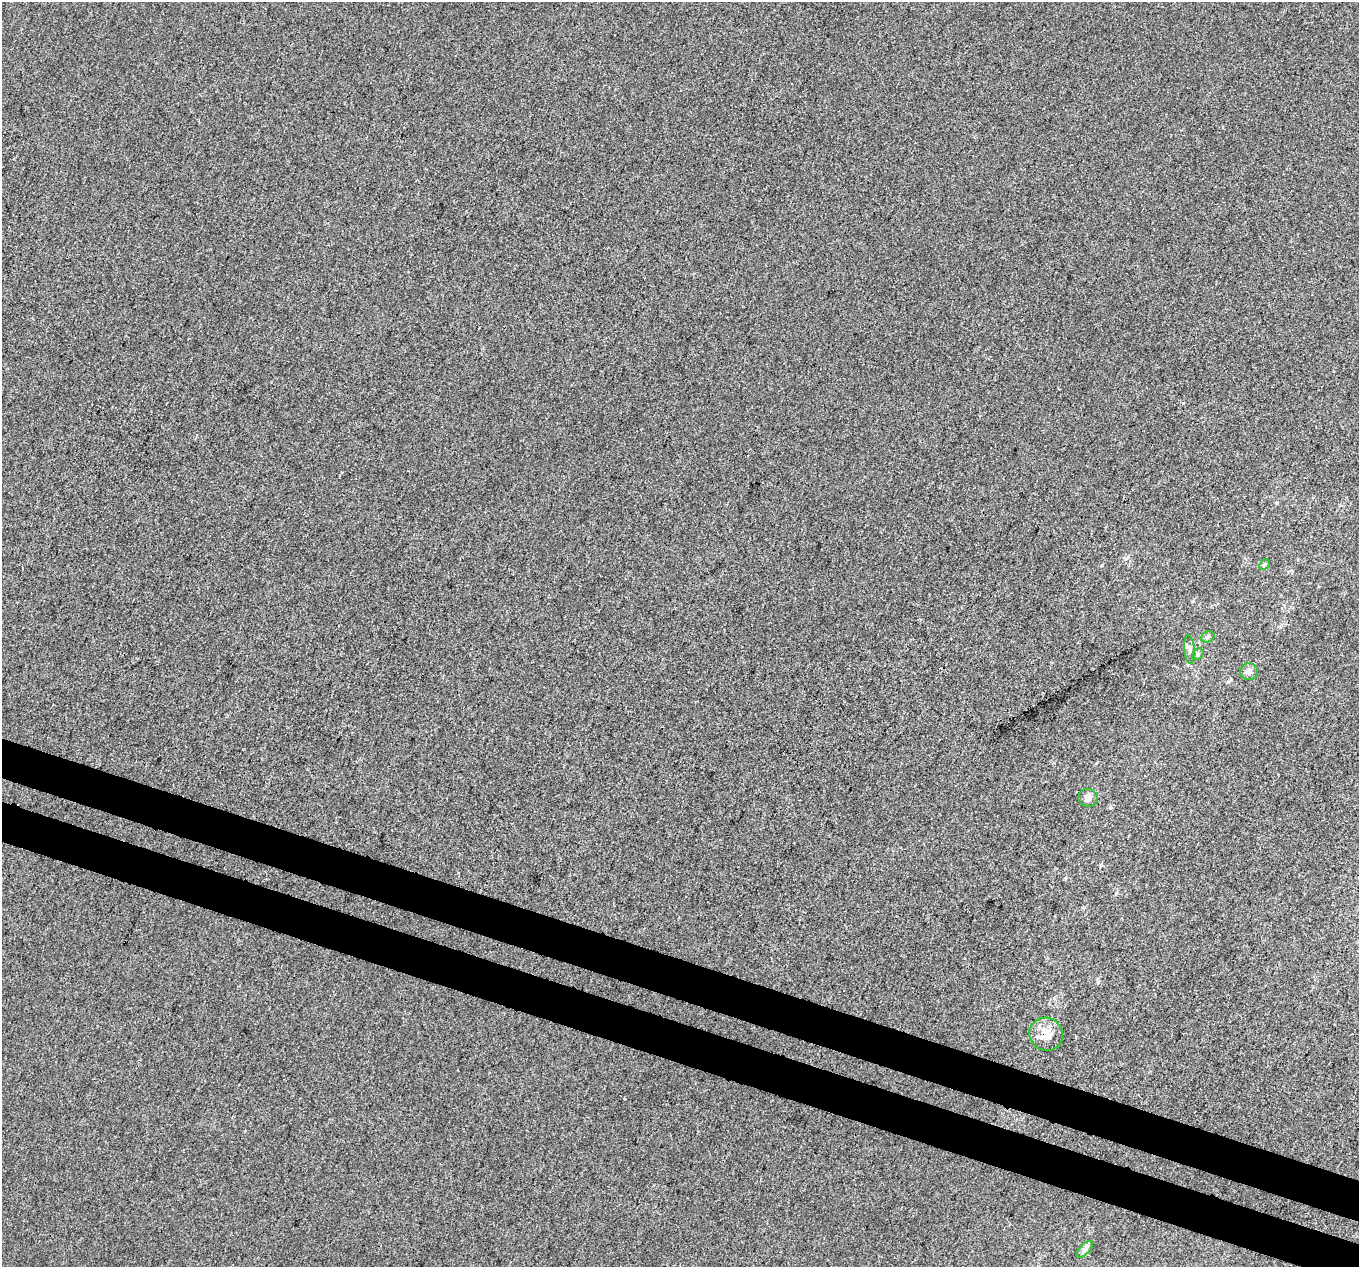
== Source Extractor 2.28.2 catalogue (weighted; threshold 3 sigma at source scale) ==
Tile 6 of 4 x 4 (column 2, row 2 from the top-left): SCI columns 1380-2736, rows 2798-4062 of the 5481 x 5658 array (HDU 1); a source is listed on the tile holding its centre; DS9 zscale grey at full resolution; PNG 1361 x 1269 px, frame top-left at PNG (2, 2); each listed source drawn as its Kron ellipse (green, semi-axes under 4 px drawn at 4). Shown black and unused: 6% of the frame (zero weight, under 3 of 4 exposures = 5% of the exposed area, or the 3 px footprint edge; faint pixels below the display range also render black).
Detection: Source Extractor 2.28.2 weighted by HDU 2 'WHT'; one run over the whole footprint, this tile lists its part. Background 0.00107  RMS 0.0047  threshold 0.0212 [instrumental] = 3 sigma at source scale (4.5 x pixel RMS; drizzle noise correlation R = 1.50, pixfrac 1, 0.0396/0.0396 arcsec/px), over >= 5 px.
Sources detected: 8; all 8 listed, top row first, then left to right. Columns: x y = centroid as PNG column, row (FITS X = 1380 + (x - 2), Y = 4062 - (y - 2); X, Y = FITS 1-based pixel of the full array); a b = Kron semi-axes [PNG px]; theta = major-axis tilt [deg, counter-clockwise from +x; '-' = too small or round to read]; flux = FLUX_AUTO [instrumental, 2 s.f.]
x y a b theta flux
1264 565 6 4 46 0.73
1208 637 7 5 21 0.92
1189 649 14 5 -85 1.8
1198 654 6 5 - 0.75
1249 672 9 8 - 2.1
1088 798 9 9 - 2.5
1046 1034 17 16 - 7.2
1085 1249 10 5 46 1.6
Overlapping masked pixels (flux is a lower limit): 1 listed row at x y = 1046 1034